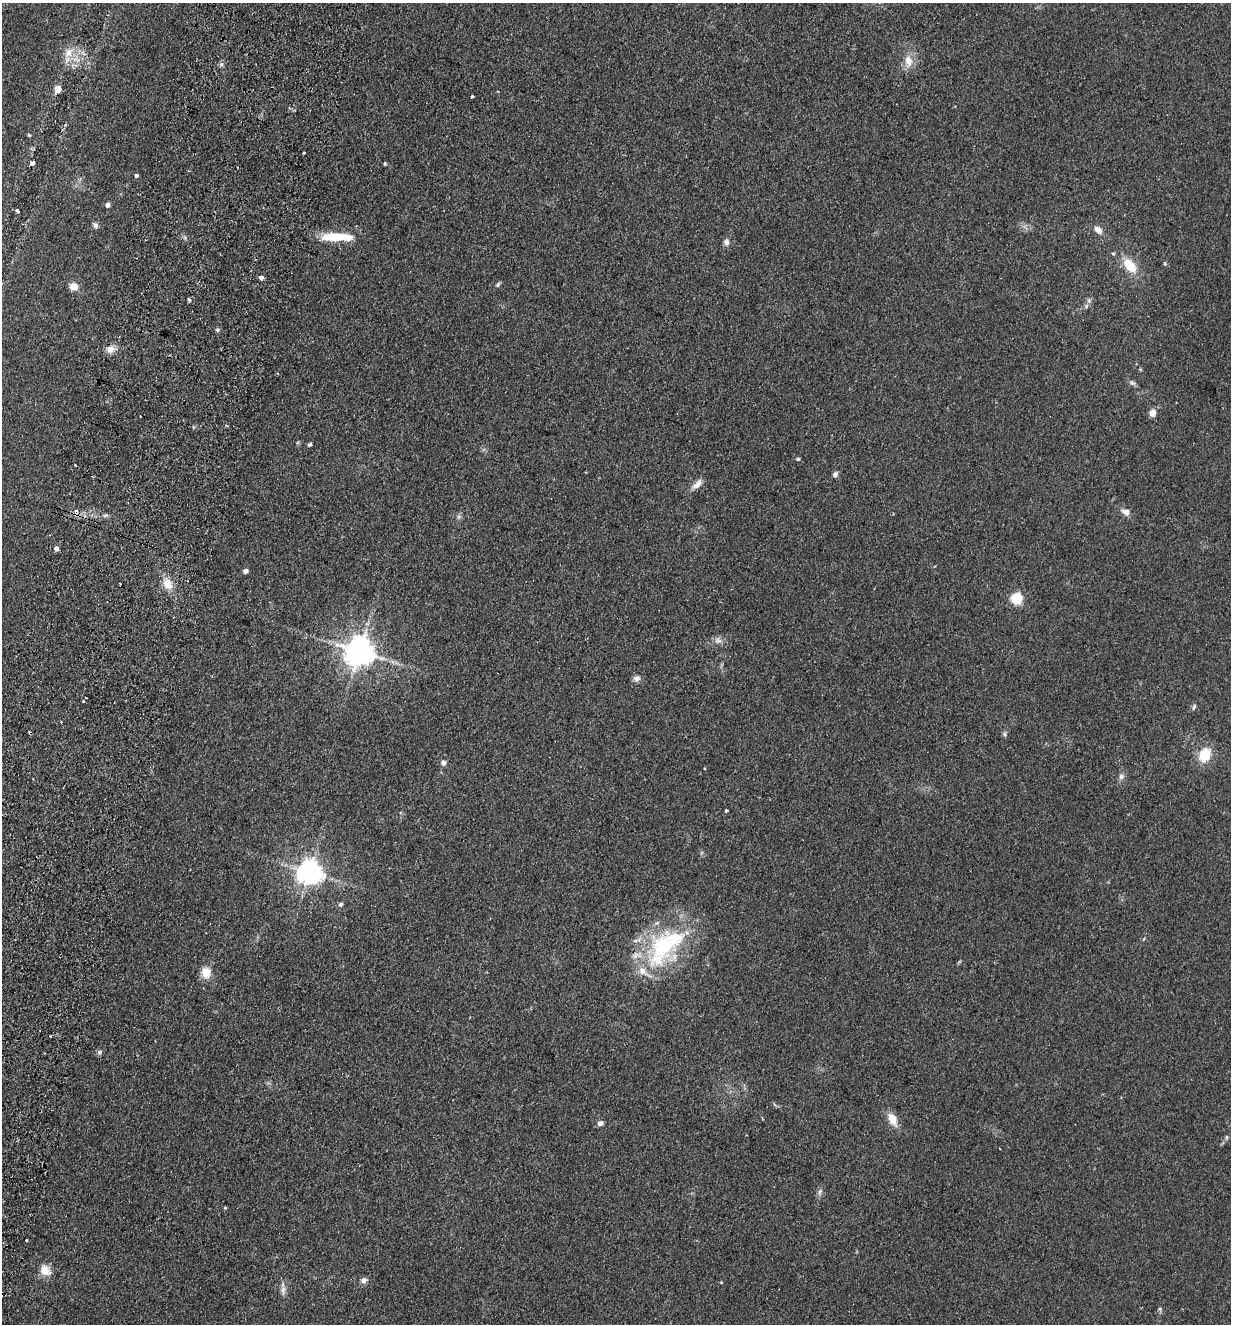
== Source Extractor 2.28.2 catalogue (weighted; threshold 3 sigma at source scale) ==
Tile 7 of 4 x 4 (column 3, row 2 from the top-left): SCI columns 2769-3997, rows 2663-3984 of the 5410 x 5325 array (HDU 1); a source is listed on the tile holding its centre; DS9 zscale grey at full resolution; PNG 1233 x 1326 px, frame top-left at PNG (2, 3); no overlay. Shown black and unused: <1% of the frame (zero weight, under 2 of 3 exposures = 3% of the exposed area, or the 3 px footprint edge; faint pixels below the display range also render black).
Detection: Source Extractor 2.28.2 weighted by HDU 2 'WHT'; one run over the whole footprint, this tile lists its part. Background 0.133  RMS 0.01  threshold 0.0471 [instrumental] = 3 sigma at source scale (4.5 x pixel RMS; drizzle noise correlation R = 1.50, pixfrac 1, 0.05/0.05 arcsec/px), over >= 5 px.
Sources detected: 76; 6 cosmic-ray / hot-pixel residue — not listed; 2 inside a brighter listed object's ellipse — not listed separately; the other 68 listed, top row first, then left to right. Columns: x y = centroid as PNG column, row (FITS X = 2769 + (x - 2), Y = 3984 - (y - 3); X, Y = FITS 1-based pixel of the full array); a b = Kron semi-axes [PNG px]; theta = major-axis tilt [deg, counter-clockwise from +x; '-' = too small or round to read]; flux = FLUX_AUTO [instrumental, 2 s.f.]
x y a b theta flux
68 53 16 10 57 13
908 61 17 11 -84 13
222 64 6 4 70 2
58 89 5 5 - 17
472 96 3 3 - 2.2
29 135 4 3 - 1.2
304 152 3 2 - 1.1
32 163 5 4 - 4.9
385 163 4 3 - 1.2
237 167 2 2 - 1.2
136 176 4 4 - 2.8
108 205 4 4 - 5.8
17 211 4 3 - 4
95 225 8 5 -53 3.3
1098 230 11 7 -44 6.9
337 237 35 8 -1 36
726 242 9 7 -82 3.9
1113 254 5 4 - 1.5
1129 265 20 12 -49 22
261 277 4 3 - 74
498 285 8 4 52 1.8
74 286 8 7 - 10
189 299 5 4 - 2.8
1089 300 6 6 - 2.3
1086 306 7 4 71 1.9
217 330 6 5 - 1.7
110 349 9 9 - 8.3
1132 383 8 6 -29 2.8
1153 413 8 7 - 6.5
310 445 5 4 - 2.3
798 459 4 4 - 1.6
75 465 3 3 - 1.2
835 474 7 5 62 3.5
697 484 16 7 42 7.2
76 512 6 5 - 4.7
1126 512 11 8 -20 6.2
106 515 7 5 35 2
459 517 7 4 90 2.2
56 548 4 4 - 5.4
245 571 4 4 - 4.9
168 584 12 10 -63 14
1016 598 5 5 - 110
718 640 9 9 - 4.8
360 652 9 8 - 1700
637 678 9 8 - 4.4
83 701 4 3 - 2.9
1194 707 8 4 66 2
1004 734 7 5 -80 2.1
1205 755 16 12 70 26
443 763 7 6 - 3.9
1121 776 8 7 - 3.4
726 811 3 3 - 2.4
310 872 8 7 - 1100
341 904 5 5 - 2.8
665 945 62 35 37 120
206 972 11 10 - 15
99 1052 7 5 -72 2.3
892 1119 14 8 -62 15
600 1123 6 5 - 5.1
1226 1137 7 3 82 1.6
820 1192 9 5 59 3.1
225 1208 4 3 - 1.1
26 1240 3 3 - 1.7
45 1270 16 12 -48 12
364 1280 8 7 - 4
721 1282 4 3 - 0.85
283 1290 14 6 89 5.1
1160 1309 5 5 - 1.6
Overlapping masked pixels (flux is a lower limit): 1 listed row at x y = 76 512